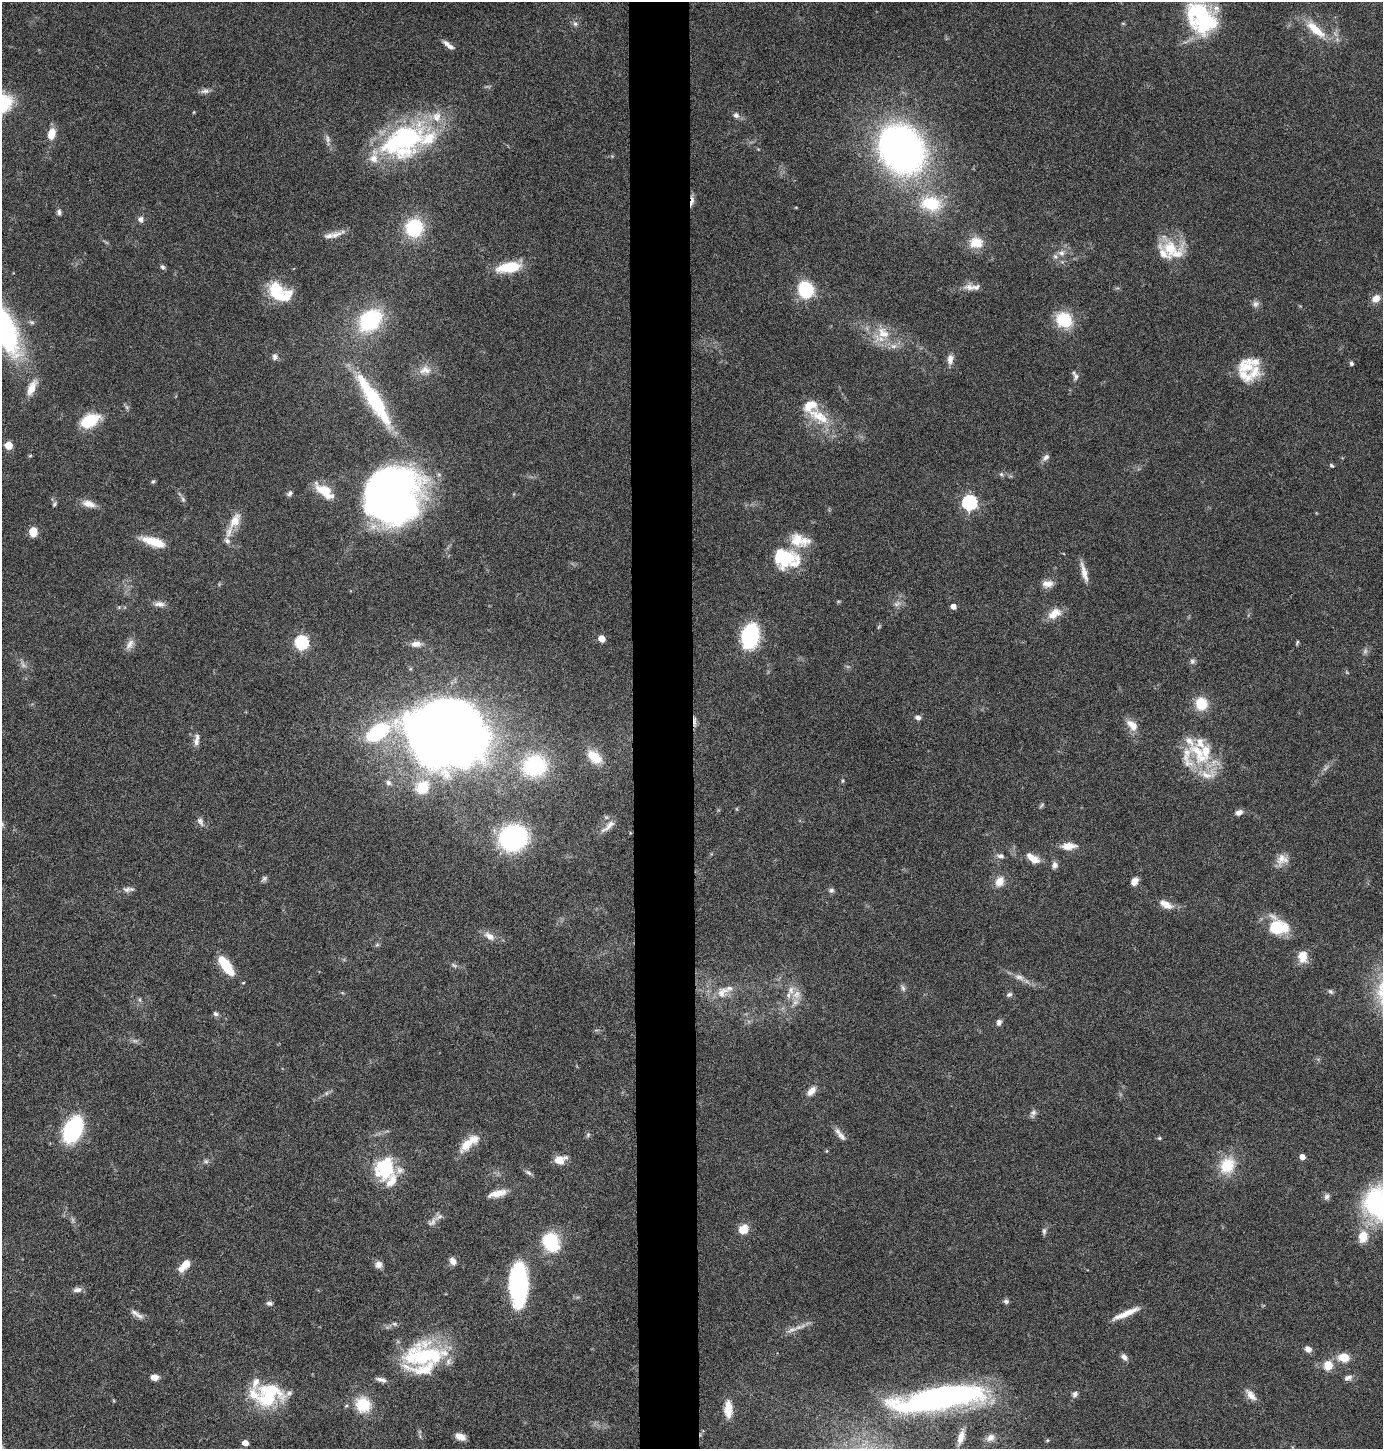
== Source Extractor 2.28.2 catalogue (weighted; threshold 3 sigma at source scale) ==
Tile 5 of 3 x 3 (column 2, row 2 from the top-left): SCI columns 1508-2888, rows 1448-2894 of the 4372 x 4345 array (HDU 1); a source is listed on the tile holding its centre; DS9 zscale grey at full resolution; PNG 1385 x 1451 px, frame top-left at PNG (2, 2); no overlay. Shown black and unused: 4% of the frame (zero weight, under 4 of 8 exposures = <1% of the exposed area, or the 3 px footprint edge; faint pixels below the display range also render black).
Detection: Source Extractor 2.28.2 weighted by HDU 2 'WHT'; one run over the whole footprint, this tile lists its part. Background 0.0423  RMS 0.0035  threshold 0.0143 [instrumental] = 3 sigma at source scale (4.09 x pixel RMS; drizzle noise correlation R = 1.36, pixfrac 0.8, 0.05/0.05 arcsec/px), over >= 5 px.
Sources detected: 213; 4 too faint to see at this stretch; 8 inside a brighter object's white glare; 1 cosmic-ray / hot-pixel residue — not listed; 32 inside a brighter listed object's ellipse — not listed separately; the other 168 listed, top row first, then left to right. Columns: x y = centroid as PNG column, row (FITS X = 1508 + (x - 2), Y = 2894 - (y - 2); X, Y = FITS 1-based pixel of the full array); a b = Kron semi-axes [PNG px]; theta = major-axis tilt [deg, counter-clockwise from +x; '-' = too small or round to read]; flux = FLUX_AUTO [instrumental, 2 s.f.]
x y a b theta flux
1202 18 42 37 67 33
575 24 8 6 -54 0.96
1315 29 32 10 -40 8.2
449 45 16 5 -38 1.9
205 91 12 7 10 1.4
194 112 5 3 - 0.25
736 115 8 7 - 1.2
51 134 12 8 77 4.9
328 139 12 6 -82 1.4
403 139 57 35 24 56
902 149 39 32 -54 190
692 201 15 4 81 1.7
931 203 25 16 -9 15
59 212 7 5 -85 0.94
141 219 8 7 - 1.3
414 228 14 13 - 22
336 235 21 8 21 2.7
976 243 15 12 -2 6.3
1170 248 32 20 -5 10
1061 253 9 8 - 1.8
163 267 7 6 - 0.83
509 267 27 11 9 11
969 287 17 10 -13 2.5
276 288 24 15 -20 9.1
806 290 9 8 - 32
1376 298 11 9 40 2.6
1255 304 9 8 - 1.3
370 320 22 17 41 32
1064 320 17 15 -34 12
883 333 21 14 -44 7.5
275 357 8 7 - 1.3
950 359 13 8 84 2.1
1351 363 6 5 - 0.66
1245 367 24 23 - 8.8
425 370 18 12 4 3.7
1076 376 10 7 -80 1.3
32 387 24 9 65 4.2
374 400 81 16 -58 32
819 416 36 14 -28 11
90 420 21 12 25 12
8 445 5 5 - 8.3
30 456 5 3 - 0.34
1046 457 11 7 43 1.3
1332 465 6 4 -39 0.48
1001 474 6 5 - 0.67
153 481 6 5 - 0.57
324 491 23 10 -38 7.7
290 493 7 5 38 0.85
392 494 47 43 -87 240
183 499 8 6 -68 0.77
969 502 7 6 - 68
54 504 7 4 54 0.57
89 504 18 8 -15 3.1
235 521 23 12 61 5.4
33 532 8 7 - 5.8
804 541 22 16 -17 5.4
153 542 29 10 -17 7.3
785 558 31 21 81 14
1084 572 26 6 -75 3.2
1047 584 14 9 5 2.6
159 604 14 7 -4 1.9
897 604 10 6 31 1.3
953 606 5 4 - 2.1
1054 614 18 11 36 4.6
750 636 20 12 79 39
602 638 5 5 - 5
301 642 6 6 - 49
1297 642 8 3 64 0.44
130 644 17 8 58 2.2
416 644 13 7 1 2.3
1365 651 8 5 46 0.85
1192 661 7 7 - 0.85
1201 704 13 12 - 8.1
918 718 7 6 - 1.2
1132 725 18 10 -45 3.6
378 732 150 23 24 49
454 734 36 23 -10 300
196 742 13 7 -89 1.9
1198 751 41 17 -60 15
594 757 22 14 -41 6.8
535 766 23 20 13 31
842 781 5 3 - 0.38
388 783 7 6 - 1
422 787 17 15 49 9
1041 806 10 4 50 0.55
1239 812 9 7 21 1.5
200 821 12 7 -58 1.4
608 826 24 7 41 2.5
513 838 22 20 16 51
1068 846 16 8 2 4
1001 856 9 7 -7 1.3
1033 858 18 9 -33 4
1282 859 16 13 33 3.5
1055 865 9 7 84 1.4
264 878 9 6 45 0.79
999 881 11 8 59 4.3
1134 881 8 6 57 2.7
128 889 17 6 3 1.5
831 890 7 6 - 0.87
1166 904 20 9 -27 3.5
1278 927 22 18 -25 12
489 936 16 8 -33 2.6
377 945 7 4 2 0.54
1302 957 14 11 -82 4.4
226 965 21 8 -55 14
454 965 10 4 -24 0.81
1019 977 15 8 -18 2.3
903 988 10 6 -74 0.96
791 990 14 9 76 2.7
1330 991 8 6 -44 0.67
722 992 17 14 40 4.8
1009 994 8 6 17 0.88
140 1000 6 4 -71 0.53
216 1014 7 6 - 0.88
999 1022 7 6 - 1.3
811 1091 13 7 49 2.6
326 1093 6 6 - 0.64
1033 1113 10 7 56 1.2
73 1129 20 12 63 44
588 1135 7 5 69 0.69
841 1136 17 7 -50 2
1159 1138 5 5 - 0.43
466 1145 20 11 52 5.6
1302 1157 5 4 - 2.3
560 1160 14 9 16 4.3
206 1161 7 7 - 0.79
1227 1165 24 19 60 9.9
385 1169 13 11 72 29
528 1173 11 5 -31 0.98
391 1181 24 12 60 5.2
497 1193 22 8 13 4.2
1327 1197 8 7 - 1.1
1380 1204 26 25 - 75
432 1222 16 9 46 1.9
743 1229 11 10 - 4.4
1044 1231 10 5 90 0.88
1363 1237 13 10 86 5.5
551 1242 18 14 -68 19
453 1261 10 7 -55 1.8
185 1265 15 7 47 5.1
378 1265 10 9 - 1.6
518 1285 33 14 -88 68
77 1290 12 7 4 1.5
1006 1301 8 6 -16 0.82
269 1303 9 5 -8 0.94
1126 1313 33 6 24 4.7
137 1314 21 6 -32 2
394 1324 8 5 -19 0.69
792 1330 21 6 22 2.5
1308 1349 8 6 -31 1.8
423 1356 52 28 9 33
1124 1357 9 6 -47 1.3
1344 1357 12 9 -2 5.5
1328 1365 11 10 - 5
154 1377 8 6 3 2.4
1348 1378 12 7 22 1.4
381 1380 14 5 -13 1.6
269 1394 38 28 10 23
1075 1394 8 7 - 1.1
1251 1395 18 8 -49 2.7
947 1396 83 21 8 100
363 1405 20 18 -53 10
728 1409 23 10 -89 4.7
460 1437 12 7 -23 2.6
961 1437 18 7 74 2.9
990 1438 12 9 34 1.9
1047 1440 5 4 - 0.43
245 1443 5 4 - 3
Overlapping masked pixels (flux is a lower limit): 1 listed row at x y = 692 201
Isophote crosses this tile's border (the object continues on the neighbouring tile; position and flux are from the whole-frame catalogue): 1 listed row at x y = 1380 1204